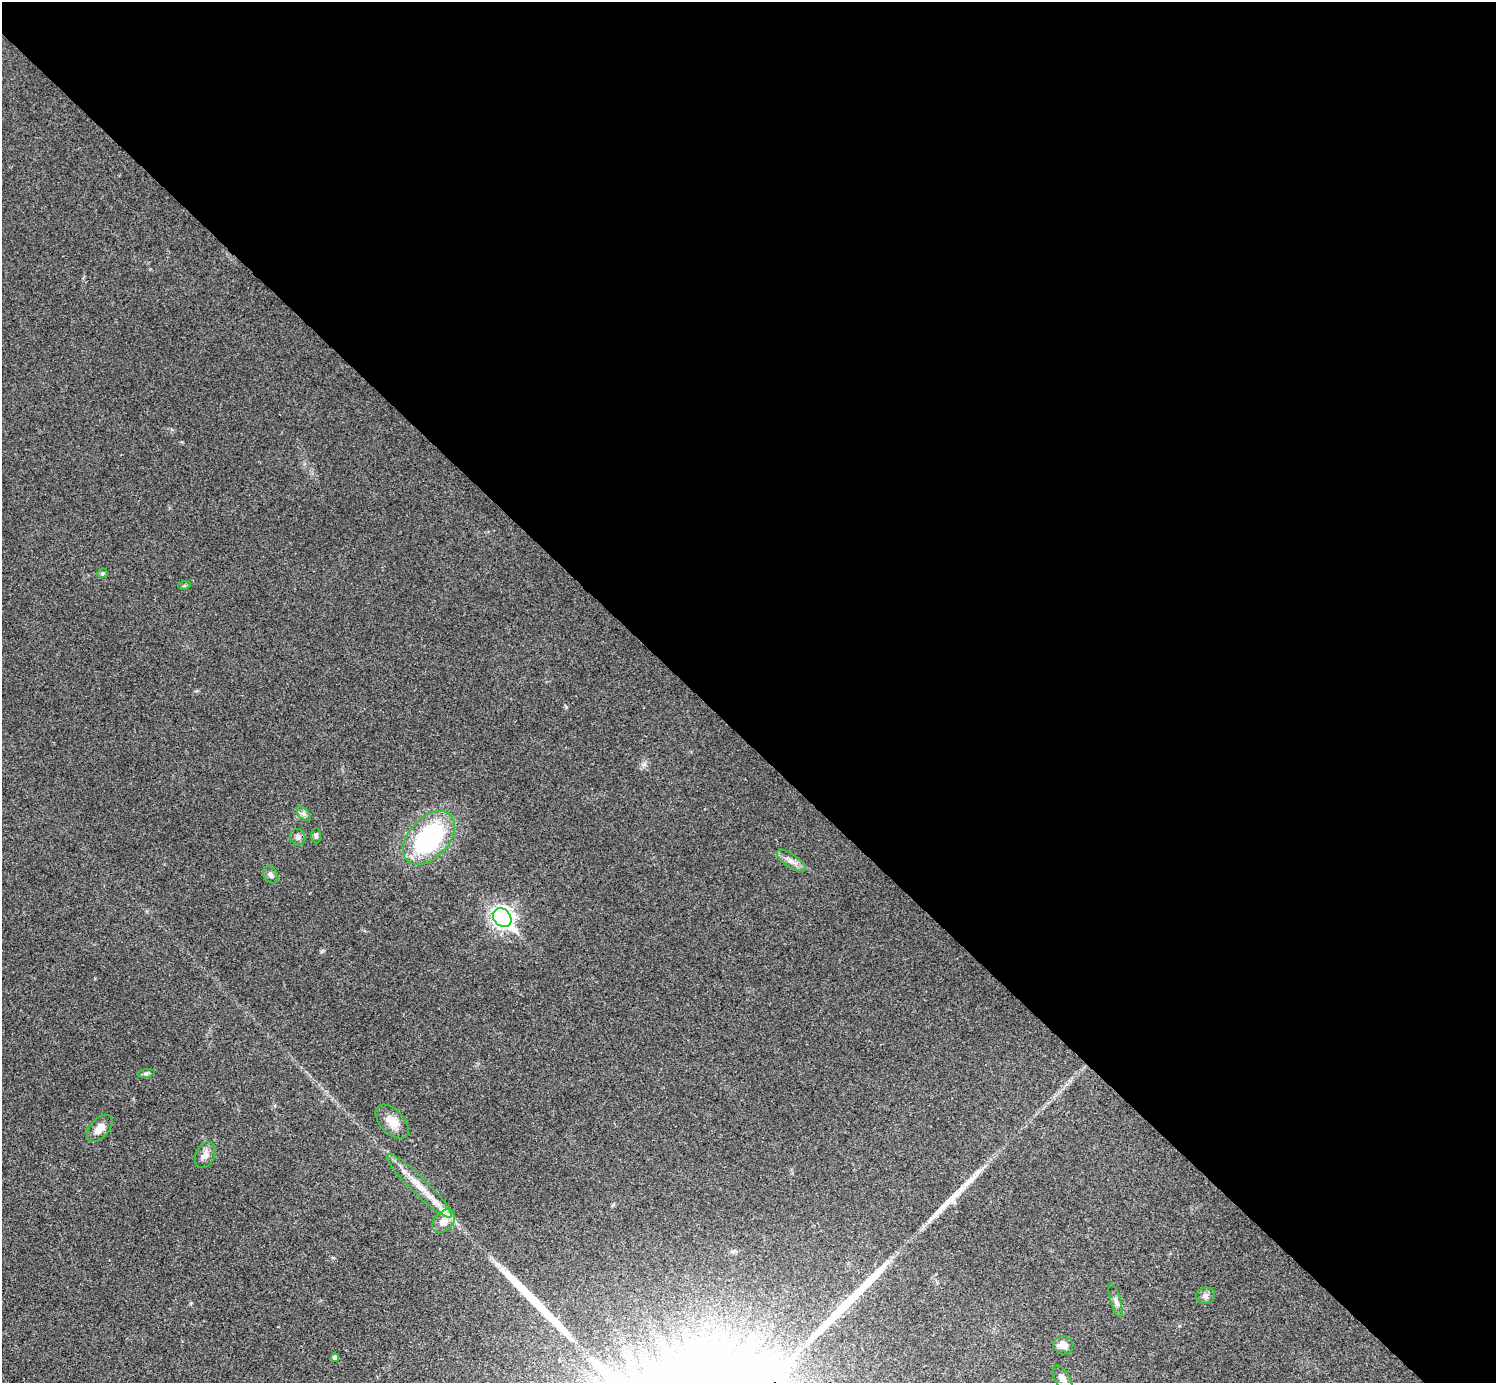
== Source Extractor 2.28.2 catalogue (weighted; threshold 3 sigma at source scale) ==
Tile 8 of 4 x 4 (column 4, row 2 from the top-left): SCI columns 4489-5982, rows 3064-4444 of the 5985 x 5985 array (HDU 1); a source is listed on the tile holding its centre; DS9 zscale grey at full resolution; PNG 1498 x 1385 px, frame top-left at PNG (2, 2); each listed source drawn as its Kron ellipse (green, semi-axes under 4 px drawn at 4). Shown black and unused: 54% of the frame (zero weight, under 3 of 4 exposures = <1% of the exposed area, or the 3 px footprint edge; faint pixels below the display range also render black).
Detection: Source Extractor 2.28.2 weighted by HDU 2 'WHT'; one run over the whole footprint, this tile lists its part. Background 0.0198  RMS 0.004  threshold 0.018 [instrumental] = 3 sigma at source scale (4.5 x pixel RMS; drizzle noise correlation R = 1.50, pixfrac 1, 0.05/0.05 arcsec/px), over >= 5 px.
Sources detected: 24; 4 long thin detections or spike segments (spike, bleed or trail) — neither listed nor drawn; the other 20 listed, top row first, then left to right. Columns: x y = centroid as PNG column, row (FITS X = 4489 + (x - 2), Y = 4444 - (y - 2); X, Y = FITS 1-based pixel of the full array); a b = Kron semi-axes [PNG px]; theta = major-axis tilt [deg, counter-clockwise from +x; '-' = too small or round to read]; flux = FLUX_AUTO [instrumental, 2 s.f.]
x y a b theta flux
102 573 5 5 - 0.59
184 586 6 4 18 0.49
304 814 8 5 -45 1.2
316 836 7 5 -89 0.82
298 837 8 7 - 1.5
429 838 31 20 47 55
791 861 17 6 -35 2.6
271 875 9 7 -57 1.4
502 918 10 8 -45 190
146 1073 9 4 8 0.82
392 1122 20 12 -46 5.7
100 1128 16 9 49 4
205 1155 13 9 63 2.9
419 1186 45 8 -44 9.1
444 1221 13 9 47 4.5
1205 1296 9 8 - 1.6
1115 1300 17 5 -74 1.7
1063 1345 10 9 - 3.3
335 1358 4 4 - 1.5
1062 1379 15 7 -60 2.7
Isophote crosses this tile's border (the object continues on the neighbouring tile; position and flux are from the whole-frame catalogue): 1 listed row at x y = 1062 1379